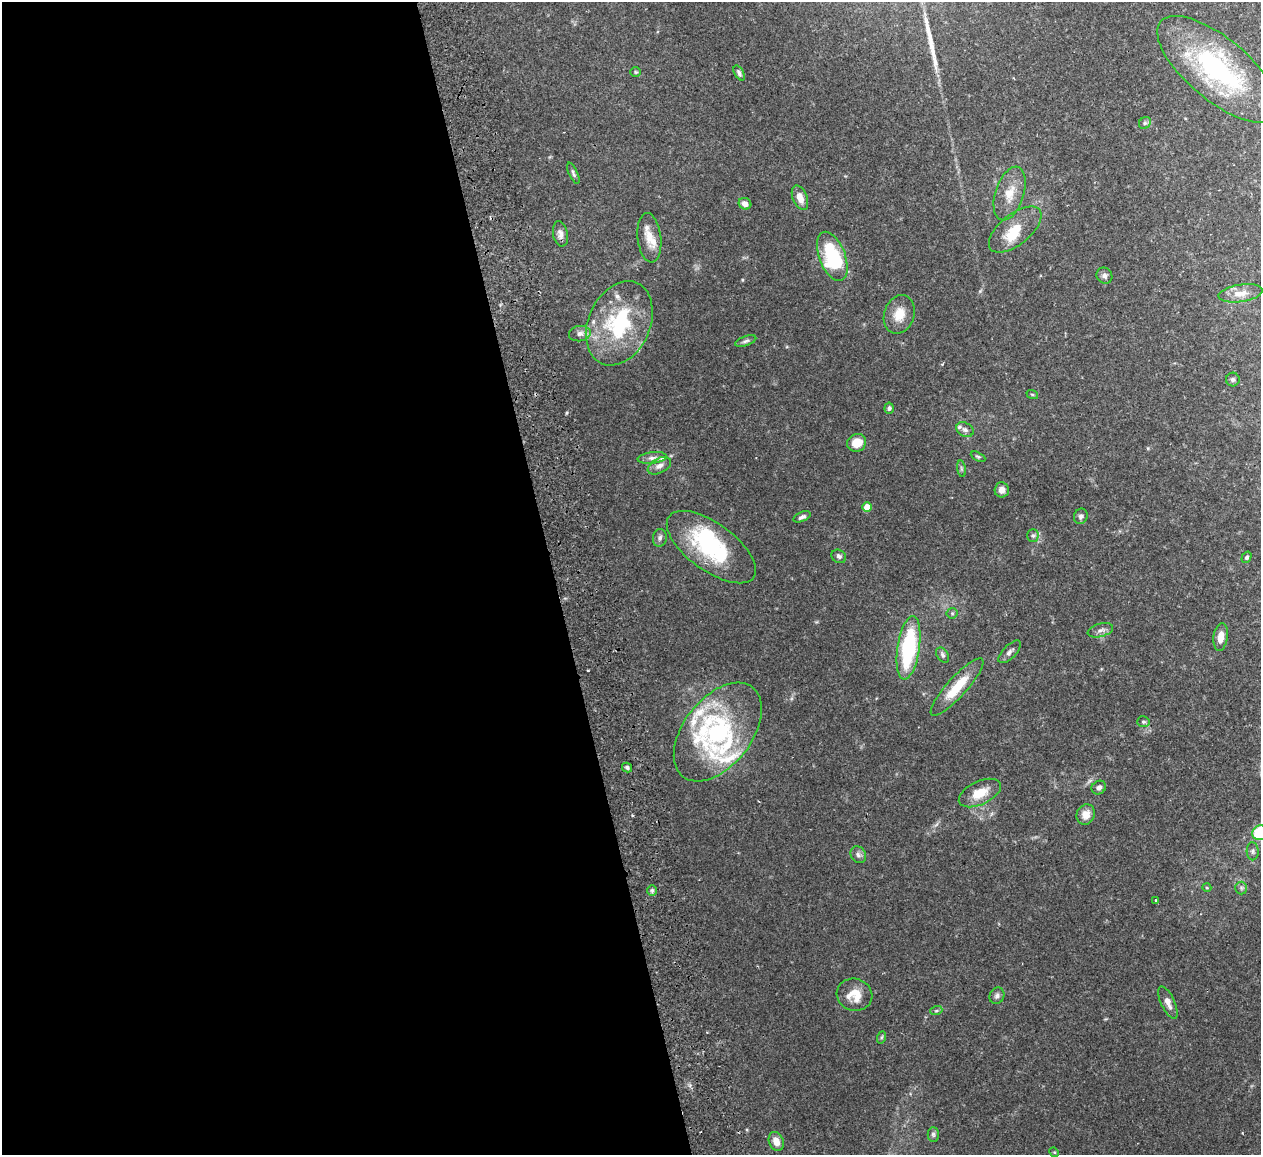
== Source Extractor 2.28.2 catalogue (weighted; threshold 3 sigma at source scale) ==
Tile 9 of 4 x 4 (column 1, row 3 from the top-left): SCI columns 57-1315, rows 1313-2465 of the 5149 x 5047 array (HDU 1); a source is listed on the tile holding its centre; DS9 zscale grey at full resolution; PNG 1263 x 1157 px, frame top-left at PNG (2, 2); each listed source drawn as its Kron ellipse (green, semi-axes under 4 px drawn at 4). Shown black and unused: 44% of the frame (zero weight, under 2 of 3 exposures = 3% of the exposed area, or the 3 px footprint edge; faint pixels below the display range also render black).
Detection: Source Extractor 2.28.2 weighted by HDU 2 'WHT'; one run over the whole footprint, this tile lists its part. Background 0.0823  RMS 0.0059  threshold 0.0264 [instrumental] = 3 sigma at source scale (4.5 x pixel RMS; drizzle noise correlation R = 1.50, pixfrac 1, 0.05/0.05 arcsec/px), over >= 5 px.
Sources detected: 77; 1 inside a brighter object's white glare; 1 long thin detection or spike segment (spike, bleed or trail) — neither listed nor drawn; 11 inside a brighter listed object's ellipse — not listed separately; the other 64 listed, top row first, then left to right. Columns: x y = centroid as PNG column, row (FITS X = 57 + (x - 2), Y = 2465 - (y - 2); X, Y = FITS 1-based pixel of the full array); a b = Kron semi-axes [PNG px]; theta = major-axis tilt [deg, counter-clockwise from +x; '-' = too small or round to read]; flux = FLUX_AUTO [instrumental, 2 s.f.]
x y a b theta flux
1218 69 75 31 -40 94
636 72 5 5 - 0.78
739 73 8 4 -60 1.6
1145 123 6 5 - 1.1
573 173 11 4 -65 1.4
1010 194 28 14 72 11
800 198 13 7 -68 5.5
745 204 6 5 - 3.3
1015 229 31 15 39 15
560 234 13 7 -79 2.9
649 238 25 12 -83 7.9
832 256 26 13 -69 49
1104 276 8 7 - 2
1241 293 22 8 8 6.9
899 314 20 15 71 9.8
619 323 44 31 66 56
580 334 11 7 7 3.2
746 341 11 4 20 1.7
1233 380 7 7 - 1.3
1032 394 6 3 -19 0.63
889 408 6 4 85 1.1
965 430 9 6 -31 2.1
857 443 9 8 - 8.6
978 457 8 4 -28 0.92
652 458 15 5 6 3
659 466 12 7 27 3.4
961 469 8 4 -82 1
1002 490 7 7 - 3.8
867 507 5 4 - 9.4
1081 516 8 6 67 1.9
802 517 9 4 23 1.9
1033 536 6 5 - 1.2
660 538 9 7 83 2
711 547 52 23 -36 58
839 556 8 6 -31 1.5
1247 557 6 4 57 1.1
952 613 5 5 - 0.83
1100 630 13 6 15 2.6
1221 637 14 7 82 5.3
909 648 32 11 81 55
1010 652 14 6 45 2.4
943 655 8 5 -54 1.4
957 687 37 9 48 18
1143 722 6 5 - 1.2
718 732 56 34 52 80
627 768 5 4 - 1.3
1099 787 7 6 - 2
980 793 22 11 25 11
1086 814 10 9 - 5.5
1260 833 8 7 - 30
1253 851 9 6 -88 1.6
858 855 9 7 -56 2
1207 888 4 3 - 0.56
1241 888 6 6 - 1.3
652 890 5 5 - 1.1
1156 900 3 3 - 0.45
855 995 18 16 -17 10
997 996 8 7 - 1.9
1168 1003 17 6 -65 3.9
936 1011 6 4 18 0.79
882 1037 6 4 71 0.77
933 1134 7 5 -90 1.3
776 1141 10 7 -69 5
1054 1152 5 4 - 0.59
Isophote crosses this tile's border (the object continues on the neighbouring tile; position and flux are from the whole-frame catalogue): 1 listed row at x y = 1260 833